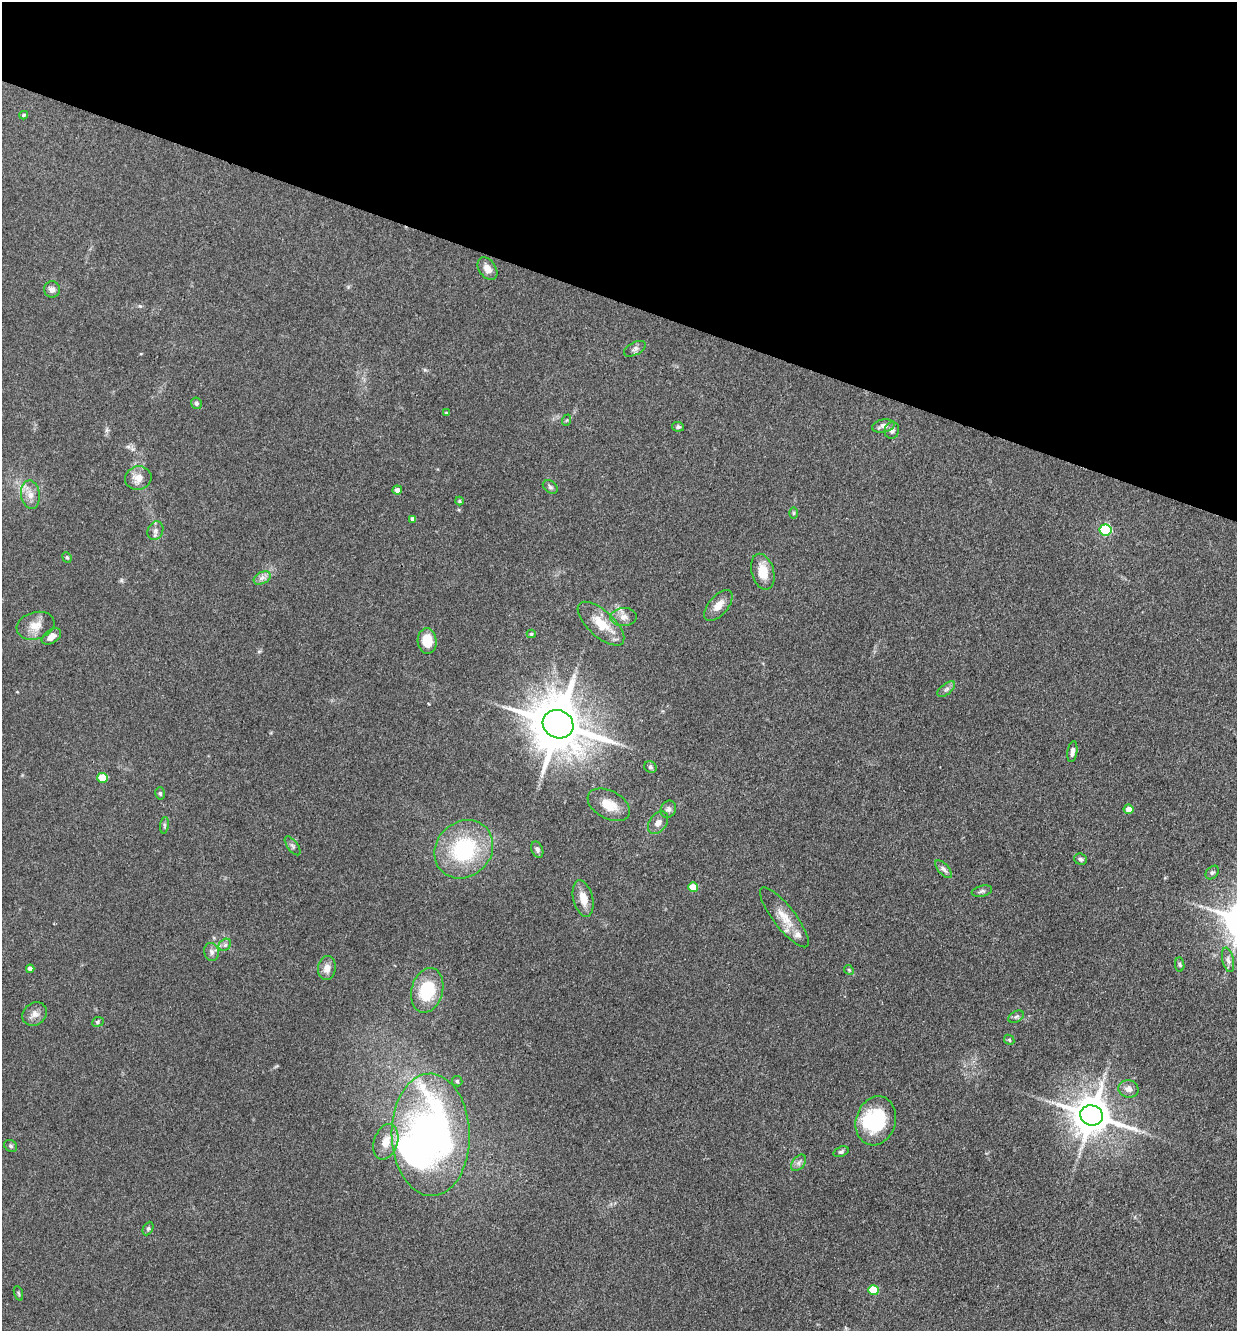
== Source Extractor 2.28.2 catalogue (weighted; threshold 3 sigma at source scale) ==
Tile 2 of 4 x 4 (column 2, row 1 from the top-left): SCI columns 1497-2731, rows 3988-5316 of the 5334 x 5318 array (HDU 1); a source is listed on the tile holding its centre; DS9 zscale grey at full resolution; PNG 1239 x 1333 px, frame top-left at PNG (2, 2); each listed source drawn as its Kron ellipse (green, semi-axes under 4 px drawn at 4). Shown black and unused: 23% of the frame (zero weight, under 3 of 4 exposures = <1% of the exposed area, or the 3 px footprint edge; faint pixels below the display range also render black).
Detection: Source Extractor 2.28.2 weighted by HDU 2 'WHT'; one run over the whole footprint, this tile lists its part. Background 0.141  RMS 0.0069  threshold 0.0308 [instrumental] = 3 sigma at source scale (4.5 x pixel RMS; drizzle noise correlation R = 1.50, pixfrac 1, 0.05/0.05 arcsec/px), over >= 5 px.
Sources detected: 78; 2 inside a brighter object's white glare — neither listed nor drawn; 2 inside a brighter listed object's ellipse — not listed separately; the other 74 listed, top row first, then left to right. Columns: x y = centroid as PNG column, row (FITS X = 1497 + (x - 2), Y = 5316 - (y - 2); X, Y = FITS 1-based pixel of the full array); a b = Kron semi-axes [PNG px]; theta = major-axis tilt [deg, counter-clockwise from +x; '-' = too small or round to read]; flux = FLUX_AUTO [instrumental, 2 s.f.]
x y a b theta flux
24 115 4 3 - 1.1
487 268 12 8 -55 5.5
52 289 8 8 - 2.8
635 349 12 6 28 2.3
196 403 6 5 - 1.5
446 413 4 3 - 0.73
567 420 6 3 70 0.74
883 426 11 6 12 3.7
678 427 6 5 - 1.6
892 430 8 7 - 2.4
138 478 13 11 12 7.3
550 487 8 5 -36 1.5
397 490 5 4 - 2.9
30 495 14 9 -81 5.9
459 501 4 4 - 0.72
793 513 6 4 89 0.79
413 519 4 4 - 2.8
1105 530 6 5 - 69
155 531 9 7 66 2.7
67 557 5 4 - 1
763 572 18 11 -74 12
262 578 9 6 25 2.8
718 605 19 9 50 7.3
624 617 13 9 3 4.6
601 624 29 13 -42 16
36 626 19 13 16 8.8
531 634 4 4 - 1.1
51 637 11 6 34 4.8
427 641 13 9 -85 14
946 689 10 5 38 2
558 724 16 14 -28 4100
1072 752 10 5 81 2.9
650 767 6 5 - 1.4
102 778 5 5 - 19
160 793 6 5 - 1.1
609 805 23 14 -28 12
668 809 9 7 59 2.5
1129 809 5 4 - 5
658 823 12 8 52 4.5
164 825 8 4 83 1.2
293 846 11 5 -54 1.8
464 849 31 27 44 61
537 850 8 5 -68 2
1081 859 6 5 - 1.5
944 869 11 5 -48 2.3
1212 872 8 5 46 1.5
693 887 5 4 - 15
982 891 10 5 12 1.8
583 899 18 9 -76 8.9
784 917 37 11 -52 13
225 945 7 5 43 1.7
211 952 9 7 -74 2.7
1228 960 12 5 -77 2.9
1180 965 7 4 -83 1.2
327 968 12 9 80 5.3
30 969 4 4 - 3.8
849 970 5 4 - 0.77
427 990 23 15 75 32
35 1014 13 11 36 4.8
1016 1017 8 5 29 1.6
98 1022 6 4 23 1.1
1009 1040 5 4 - 0.87
457 1081 5 5 - 1
1128 1089 10 8 -12 4.4
1092 1115 11 10 - 2100
876 1121 25 20 73 45
431 1135 61 39 -88 310
386 1142 18 12 72 10
11 1146 7 5 -33 1.3
841 1152 8 5 21 1.5
798 1163 9 6 52 2.4
148 1229 7 5 63 1.2
874 1290 5 5 - 23
18 1293 7 3 -71 0.91